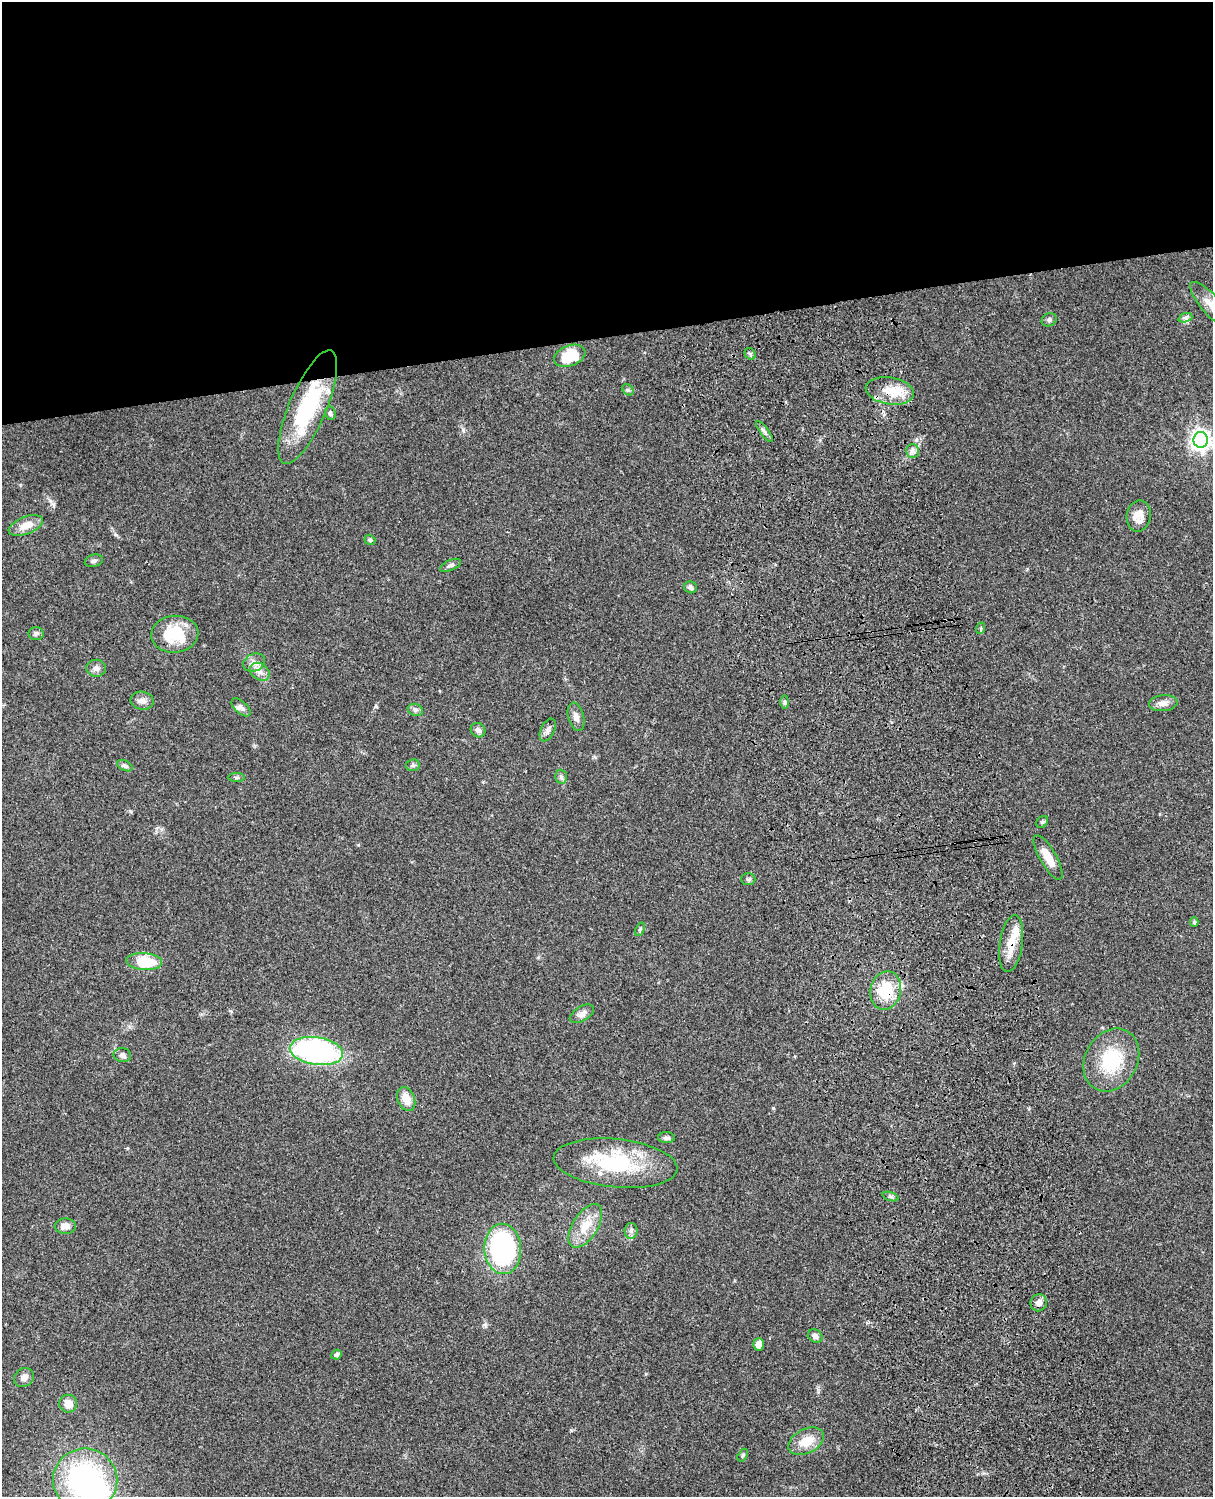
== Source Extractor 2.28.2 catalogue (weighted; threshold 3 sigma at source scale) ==
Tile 2 of 4 x 3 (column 2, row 1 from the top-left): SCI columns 1334-2544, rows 3267-4761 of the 5085 x 4926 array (HDU 1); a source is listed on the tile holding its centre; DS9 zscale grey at full resolution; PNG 1215 x 1499 px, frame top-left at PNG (2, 2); each listed source drawn as its Kron ellipse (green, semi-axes under 4 px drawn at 4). Shown black and unused: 23% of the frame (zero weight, under 3 of 4 exposures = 6% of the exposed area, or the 3 px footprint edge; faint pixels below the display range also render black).
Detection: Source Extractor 2.28.2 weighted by HDU 2 'WHT'; one run over the whole footprint, this tile lists its part. Background 0.0787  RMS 0.006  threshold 0.0268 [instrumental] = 3 sigma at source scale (4.5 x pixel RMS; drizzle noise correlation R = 1.50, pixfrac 1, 0.05/0.05 arcsec/px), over >= 5 px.
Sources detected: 70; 1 inside a brighter object's white glare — neither listed nor drawn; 4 inside a brighter listed object's ellipse — not listed separately; the other 65 listed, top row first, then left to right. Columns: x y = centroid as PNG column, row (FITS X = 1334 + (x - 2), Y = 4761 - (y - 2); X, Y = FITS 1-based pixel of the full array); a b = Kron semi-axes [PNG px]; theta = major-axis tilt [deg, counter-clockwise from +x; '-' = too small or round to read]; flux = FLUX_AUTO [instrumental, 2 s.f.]
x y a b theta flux
1211 305 29 9 -49 7.1
1185 318 7 4 18 1.5
1049 320 8 6 27 1.5
750 354 6 5 - 0.97
570 356 16 10 21 20
628 390 6 5 - 1
890 391 24 13 -9 13
308 407 61 18 67 55
330 413 7 5 -78 1.3
764 432 12 4 -53 1.8
1201 440 8 7 - 350
912 451 7 6 - 2.1
1139 516 16 12 79 6.4
26 525 18 8 21 7.5
370 540 6 5 - 1.2
94 561 9 6 15 1.6
451 565 11 5 24 1.6
690 587 6 6 - 1.6
981 628 6 3 72 0.69
36 634 7 6 - 1.5
175 634 23 18 6 24
254 663 11 8 25 3.5
96 668 10 8 -1 2.5
260 672 11 8 -36 3.6
142 701 12 9 -8 3.5
785 702 6 4 90 1
1163 703 14 8 5 4.1
241 707 12 6 -43 2
415 710 8 6 -21 1.5
576 717 14 8 -75 3.3
478 730 7 7 - 2.2
548 730 12 7 64 2.5
413 765 7 6 - 1.4
125 766 8 5 -26 1.4
561 777 7 6 - 1.4
236 778 8 4 0 1.1
1042 822 7 5 46 1.1
1048 857 25 8 -60 9.9
748 879 7 6 - 1.1
1194 922 5 4 - 0.79
640 929 7 4 67 1
1011 944 28 11 82 11
144 962 18 8 -4 23
886 990 19 15 77 23
582 1014 13 7 31 3.2
316 1051 27 14 -8 120
122 1055 9 7 -10 2.5
1111 1060 33 26 60 32
406 1099 12 8 -67 7.4
666 1138 8 5 -1 1.8
615 1163 62 24 -6 48
891 1196 8 3 -19 1.1
65 1226 10 7 0 3.9
585 1226 24 12 58 12
631 1231 8 6 88 1.7
503 1249 25 18 -86 91
1039 1303 9 8 - 3.2
815 1336 8 6 -30 2.4
758 1344 6 5 - 4.1
337 1355 5 4 - 1.4
24 1377 10 9 - 3.3
68 1404 9 8 - 6
806 1441 19 12 27 11
743 1455 7 4 61 0.87
85 1480 32 31 - 120
Overlapping masked pixels (flux is a lower limit): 4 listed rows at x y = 890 391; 308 407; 1011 944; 886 990
Isophote crosses this tile's border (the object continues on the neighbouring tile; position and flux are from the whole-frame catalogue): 2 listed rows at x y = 1211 305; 85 1480
Unlisted compact peaks at least as high as the median listed source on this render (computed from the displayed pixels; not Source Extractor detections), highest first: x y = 916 440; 773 1108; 376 706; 53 504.